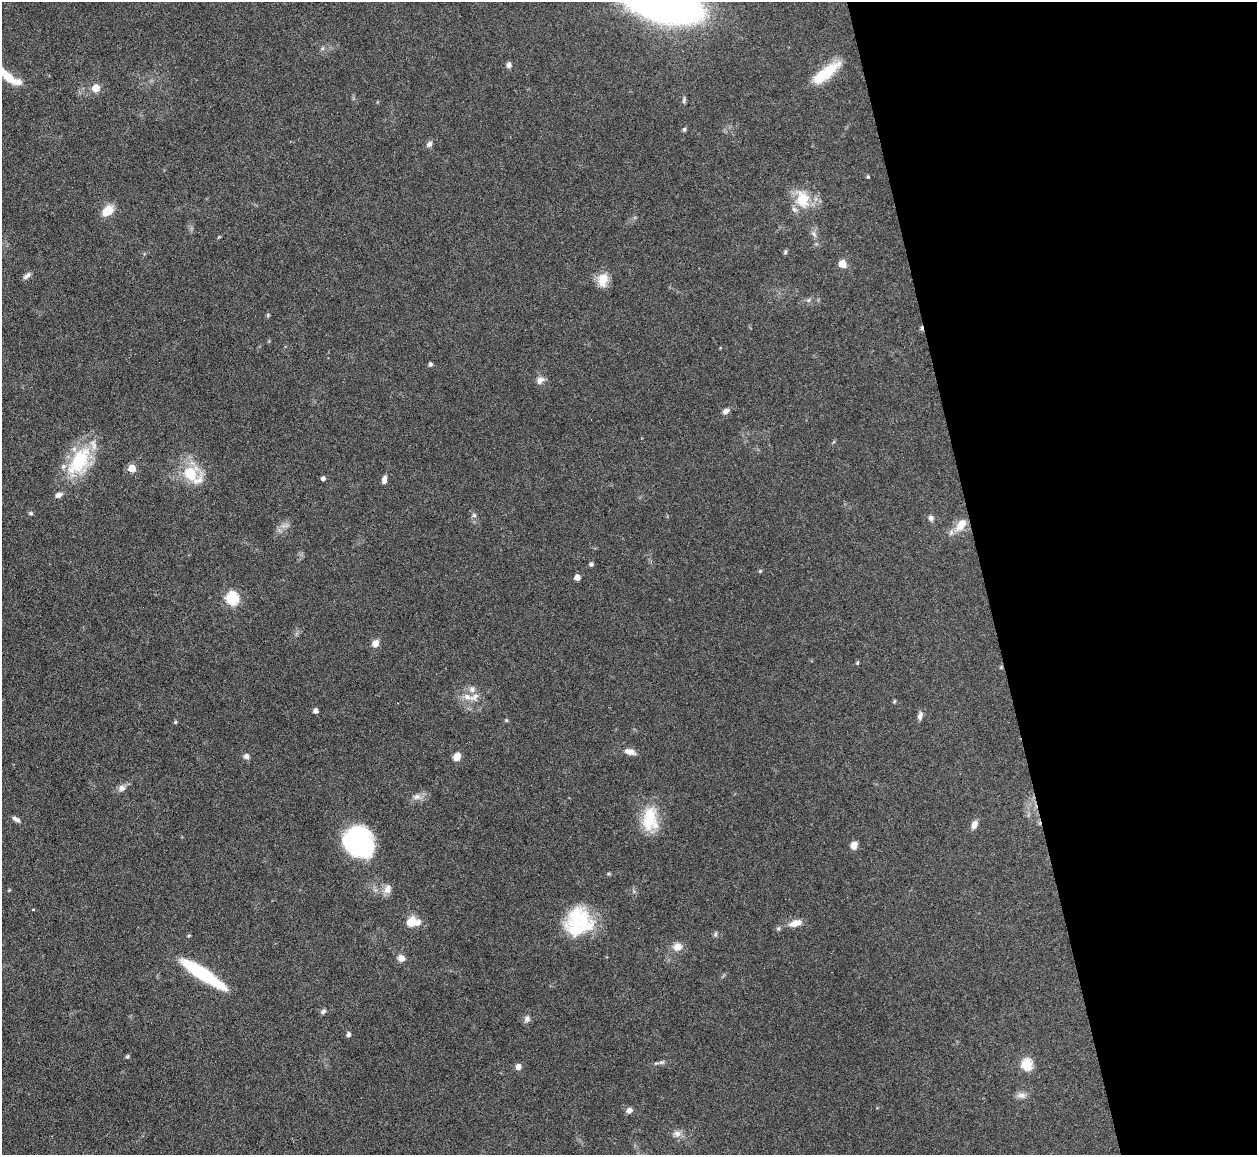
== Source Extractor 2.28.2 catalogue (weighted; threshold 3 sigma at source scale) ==
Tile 12 of 4 x 4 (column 4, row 3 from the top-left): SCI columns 3767-5021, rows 1408-2560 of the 5021 x 5000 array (HDU 1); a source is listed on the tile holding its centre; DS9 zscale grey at full resolution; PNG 1259 x 1157 px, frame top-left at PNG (2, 2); no overlay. Shown black and unused: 22% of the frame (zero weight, under 3 of 6 exposures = <1% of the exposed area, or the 3 px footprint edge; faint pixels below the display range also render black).
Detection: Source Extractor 2.28.2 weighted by HDU 2 'WHT'; one run over the whole footprint, this tile lists its part. Background 0.146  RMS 0.0041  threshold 0.0169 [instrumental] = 3 sigma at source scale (4.09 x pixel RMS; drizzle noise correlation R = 1.36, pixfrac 0.8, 0.05/0.05 arcsec/px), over >= 5 px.
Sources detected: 81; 1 cosmic-ray / hot-pixel residue — not listed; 9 inside a brighter listed object's ellipse — not listed separately; the other 71 listed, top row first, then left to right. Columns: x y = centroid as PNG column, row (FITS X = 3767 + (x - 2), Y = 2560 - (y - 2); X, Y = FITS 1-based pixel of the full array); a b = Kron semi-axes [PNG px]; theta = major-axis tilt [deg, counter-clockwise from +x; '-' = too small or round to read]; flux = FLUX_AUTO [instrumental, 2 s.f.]
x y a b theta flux
662 3 47 20 -16 460
509 65 6 5 - 1.4
825 73 34 11 37 14
7 76 26 11 -49 7
96 88 6 6 - 7.1
684 100 10 4 79 0.78
684 129 6 4 -78 0.63
429 144 8 6 48 1.4
868 177 4 3 - 0.45
802 199 24 19 -79 10
108 211 16 10 44 5.6
814 234 9 5 -45 1.1
785 252 6 4 -83 0.62
842 264 10 8 -49 3
27 276 11 5 42 1.5
603 280 18 13 79 5.4
808 300 6 6 - 0.78
430 364 5 4 - 1.1
540 380 10 8 34 2.1
726 411 8 6 30 1.6
79 461 44 23 60 24
132 468 5 5 - 8
190 473 22 21 - 14
323 478 5 4 - 1.2
384 480 9 5 81 1.9
31 513 6 5 - 0.58
474 515 6 6 - 0.81
931 518 8 7 - 1.3
961 524 19 10 53 6.5
591 564 5 5 - 0.78
760 571 5 4 - 0.44
577 577 5 4 - 3.1
232 598 6 6 - 44
375 643 8 7 - 3.1
857 663 4 4 - 0.49
474 697 15 9 36 3.3
894 701 6 4 88 0.4
316 711 4 4 - 1.7
920 716 10 6 73 1.7
506 720 5 4 - 0.43
175 722 4 4 - 0.51
630 752 13 7 -16 2.8
246 756 7 7 - 1.5
457 756 9 7 53 3.3
122 788 9 9 - 1.8
417 797 12 8 0 2.3
16 819 11 5 -32 1.4
650 819 32 18 89 14
974 825 11 7 68 2.2
358 841 28 24 -47 58
854 845 8 7 - 2.6
609 874 6 3 -18 0.45
387 889 13 10 68 2.8
33 909 3 3 - 0.43
579 919 34 29 44 24
411 922 12 10 47 5.4
795 923 17 8 16 4
715 934 7 4 89 0.66
677 947 11 10 - 3.6
401 958 8 7 - 2.4
203 974 49 10 -33 32
323 1011 7 5 32 0.99
527 1019 10 8 71 1.5
348 1034 5 5 - 1.2
127 1057 5 5 - 0.63
662 1062 8 6 14 0.92
1026 1064 6 6 - 24
518 1067 7 6 - 1.9
1021 1095 14 8 -2 2
629 1110 8 6 25 1.7
677 1134 11 9 -4 2.2
Isophote crosses this tile's border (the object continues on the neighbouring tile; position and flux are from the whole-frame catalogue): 1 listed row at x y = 662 3